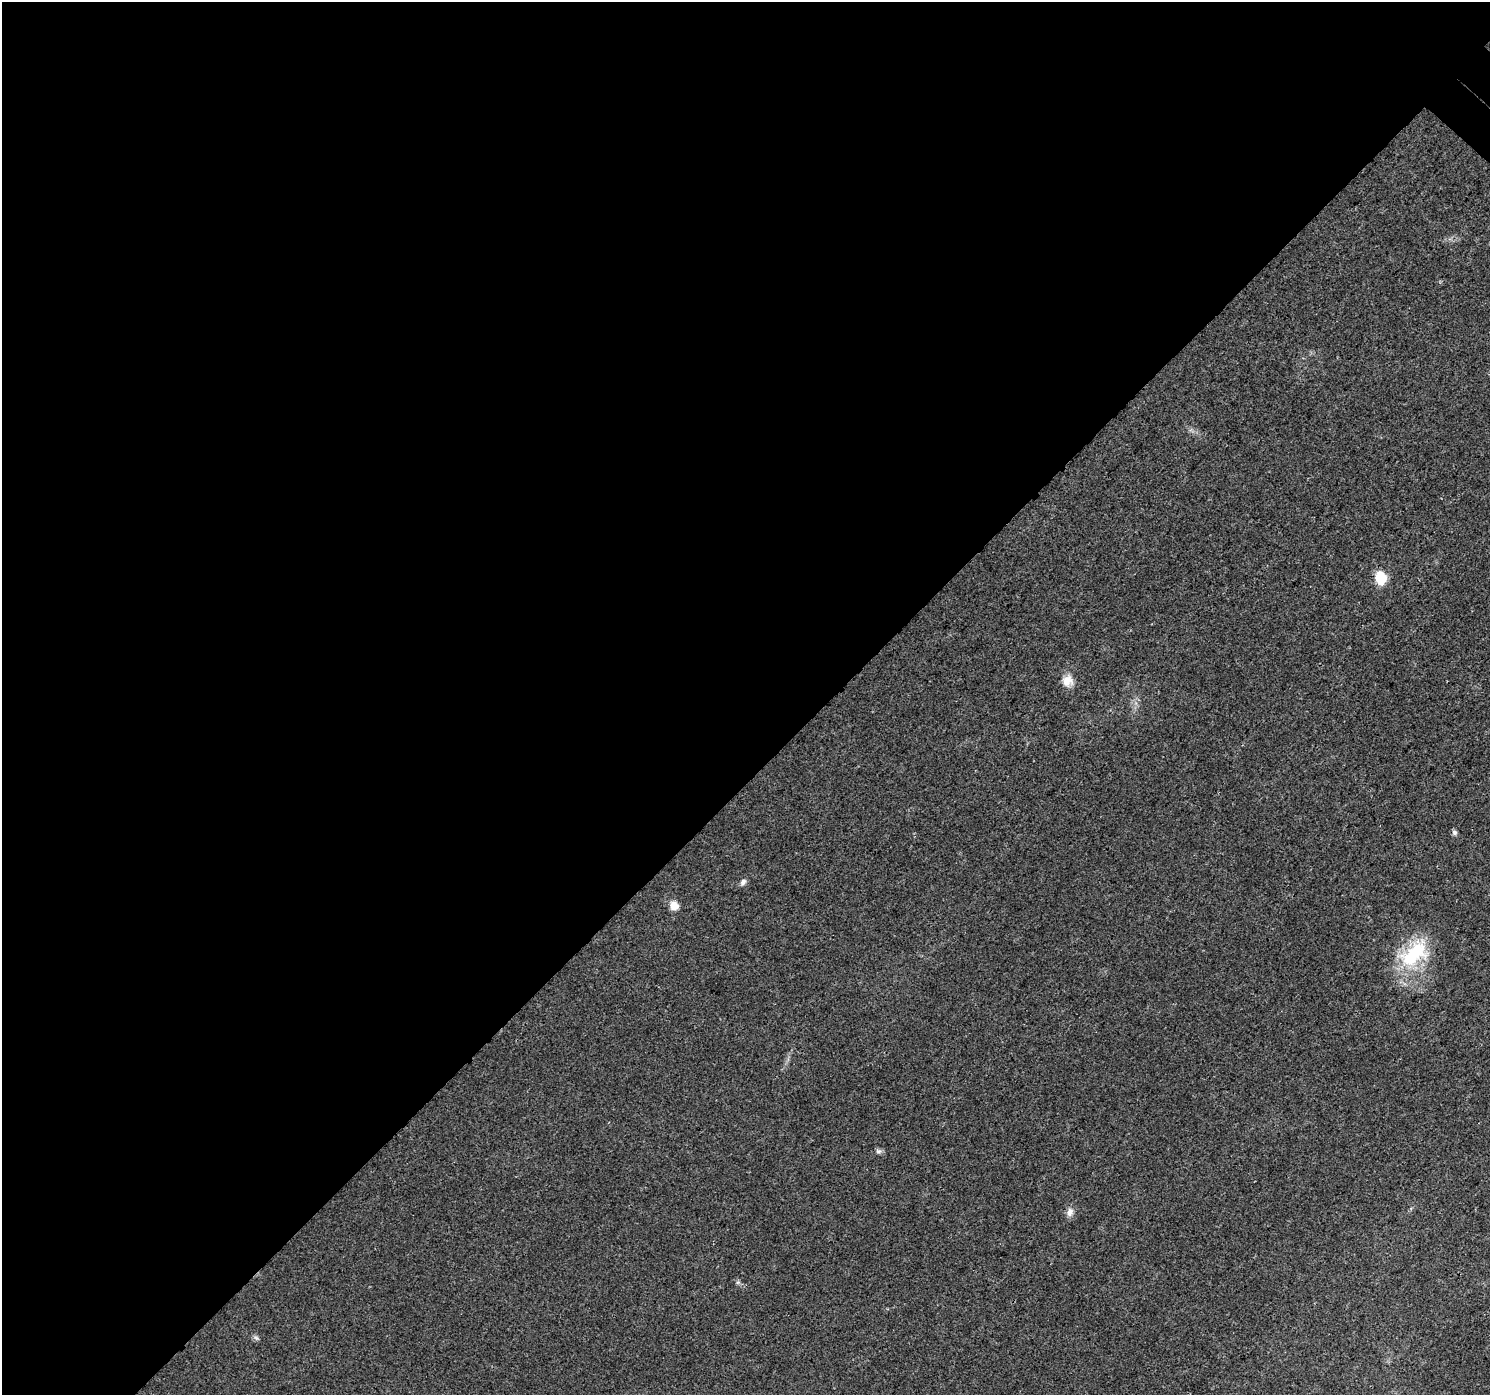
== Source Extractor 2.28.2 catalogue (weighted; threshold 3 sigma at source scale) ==
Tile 5 of 4 x 4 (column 1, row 2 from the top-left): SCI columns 79-1566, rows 3083-4475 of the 6101 x 6099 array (HDU 1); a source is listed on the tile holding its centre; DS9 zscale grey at full resolution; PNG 1492 x 1397 px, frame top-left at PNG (2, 2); no overlay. Shown black and unused: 56% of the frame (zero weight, under 3 of 4 exposures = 7% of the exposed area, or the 3 px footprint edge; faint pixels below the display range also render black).
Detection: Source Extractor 2.28.2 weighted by HDU 2 'WHT'; one run over the whole footprint, this tile lists its part. Background 0.0206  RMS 0.0036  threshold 0.0164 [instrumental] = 3 sigma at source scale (4.5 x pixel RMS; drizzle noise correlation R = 1.50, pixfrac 1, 0.0396/0.0396 arcsec/px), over >= 5 px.
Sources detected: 9; all 9 listed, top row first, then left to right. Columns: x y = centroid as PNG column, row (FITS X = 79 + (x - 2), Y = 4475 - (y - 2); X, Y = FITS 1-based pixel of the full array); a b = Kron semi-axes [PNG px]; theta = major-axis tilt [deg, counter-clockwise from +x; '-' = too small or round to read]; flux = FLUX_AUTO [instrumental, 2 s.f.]
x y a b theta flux
1380 578 11 9 -80 11
1067 681 15 14 - 4.1
1454 832 7 6 - 0.87
743 882 10 6 54 1.3
674 906 10 9 - 3.5
1414 953 45 25 41 25
878 1151 8 6 0 0.97
1070 1212 12 8 69 2.1
256 1338 7 6 - 0.86